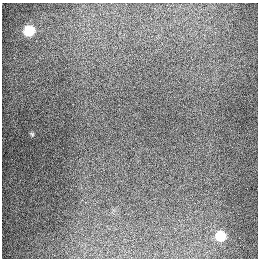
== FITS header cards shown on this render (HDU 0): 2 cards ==
NAXIS1  =                  256
NAXIS2  =                  256

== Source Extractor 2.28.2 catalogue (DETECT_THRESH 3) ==
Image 256 x 256 px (HDU 0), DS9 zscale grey, 1 PNG px = 1 image px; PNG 260 x 260 px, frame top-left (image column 1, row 256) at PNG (2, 3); no overlay
Background 1280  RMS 26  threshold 78.9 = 3 sigma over >= 5 px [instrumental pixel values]
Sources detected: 3; all 3 listed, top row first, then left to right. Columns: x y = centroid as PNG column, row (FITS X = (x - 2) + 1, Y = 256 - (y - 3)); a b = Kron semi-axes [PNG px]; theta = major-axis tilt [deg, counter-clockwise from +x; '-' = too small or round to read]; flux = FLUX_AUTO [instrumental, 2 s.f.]
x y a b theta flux
29 31 7 6 - 83000
32 134 7 4 -45 2300
220 236 7 7 - 63000